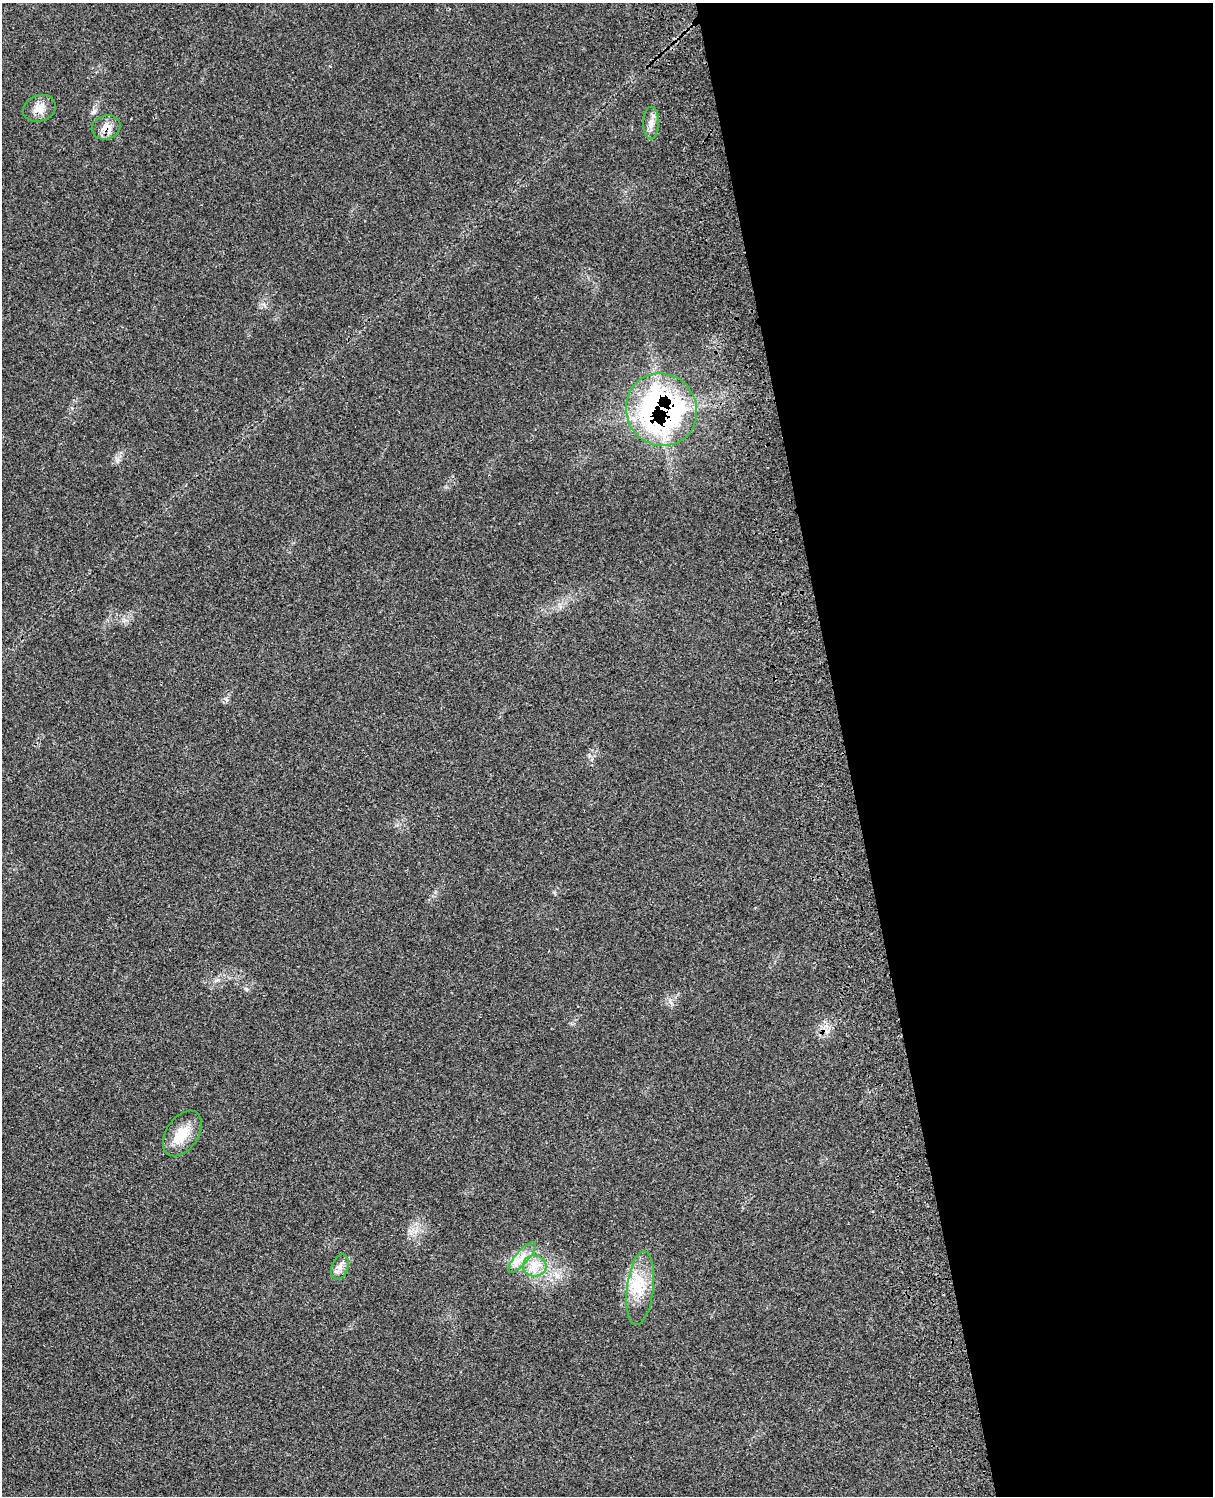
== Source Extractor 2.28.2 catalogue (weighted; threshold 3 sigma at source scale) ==
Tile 8 of 4 x 3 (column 4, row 2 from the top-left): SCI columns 3754-4964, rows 1771-3264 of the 5090 x 4923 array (HDU 1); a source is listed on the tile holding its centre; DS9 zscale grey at full resolution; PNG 1215 x 1498 px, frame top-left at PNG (2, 3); each listed source drawn as its Kron ellipse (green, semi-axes under 4 px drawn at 4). Shown black and unused: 30% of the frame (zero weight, under 3 of 4 exposures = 6% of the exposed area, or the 3 px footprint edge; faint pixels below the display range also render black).
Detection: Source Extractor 2.28.2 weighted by HDU 2 'WHT'; one run over the whole footprint, this tile lists its part. Background 0.108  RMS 0.0065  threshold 0.0293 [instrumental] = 3 sigma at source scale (4.5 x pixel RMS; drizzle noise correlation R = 1.50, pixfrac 1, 0.05/0.05 arcsec/px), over >= 5 px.
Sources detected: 9; all 9 listed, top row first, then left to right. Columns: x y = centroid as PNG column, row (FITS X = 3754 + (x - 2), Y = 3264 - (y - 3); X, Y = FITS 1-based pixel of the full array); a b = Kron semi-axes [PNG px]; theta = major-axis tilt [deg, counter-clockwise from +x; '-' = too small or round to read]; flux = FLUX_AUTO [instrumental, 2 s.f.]
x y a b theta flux
39 108 17 13 20 7.2
651 123 16 8 89 4.8
106 127 14 12 18 6.4
661 410 37 35 -58 210
182 1133 25 16 56 15
522 1257 19 6 49 6.5
535 1266 12 10 -6 7.5
340 1267 13 8 69 4.2
640 1288 37 13 83 19
Overlapping masked pixels (flux is a lower limit): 2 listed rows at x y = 106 127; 661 410